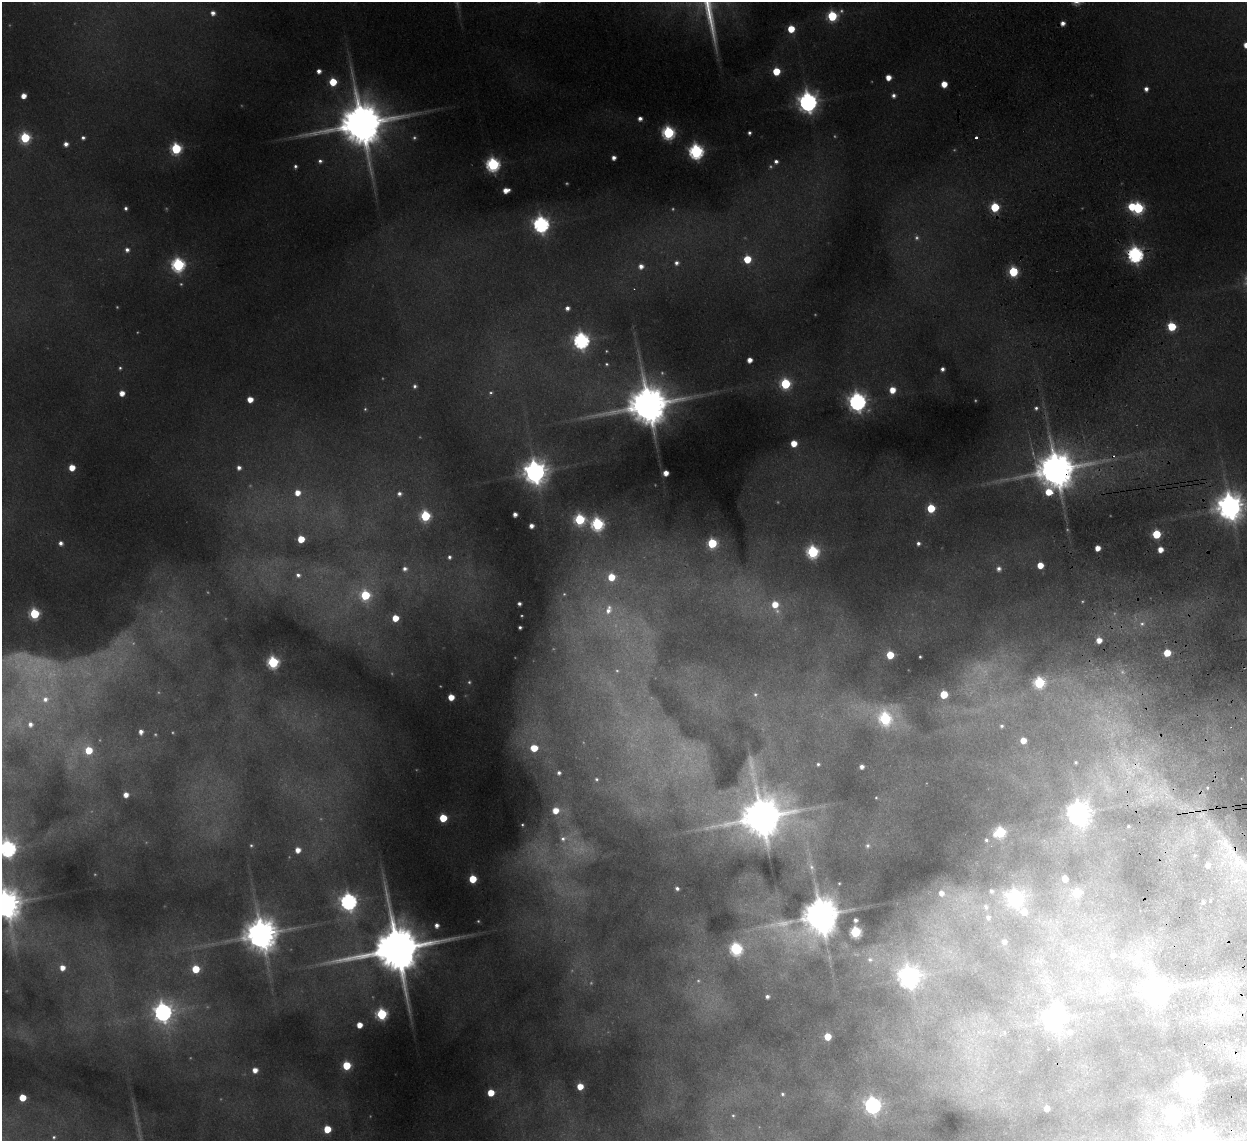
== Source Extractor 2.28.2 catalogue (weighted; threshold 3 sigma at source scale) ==
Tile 6 of 4 x 4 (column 2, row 2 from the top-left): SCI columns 1297-2541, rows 2434-3572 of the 5082 x 4980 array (HDU 1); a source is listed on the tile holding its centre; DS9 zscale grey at full resolution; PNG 1249 x 1143 px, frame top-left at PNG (2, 2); no overlay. Shown black and unused: <1% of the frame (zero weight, under 2 of 3 exposures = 3% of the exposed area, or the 3 px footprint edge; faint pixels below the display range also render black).
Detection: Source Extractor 2.28.2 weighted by HDU 2 'WHT'; one run over the whole footprint, this tile lists its part. Background 0.189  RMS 0.016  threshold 0.0721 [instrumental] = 3 sigma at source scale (4.5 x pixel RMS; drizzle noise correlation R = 1.50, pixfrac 1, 0.05/0.05 arcsec/px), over >= 5 px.
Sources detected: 266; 63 too faint to see at this stretch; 1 inside a brighter object's white glare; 1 cosmic-ray / hot-pixel residue — not listed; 8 inside a brighter listed object's ellipse — not listed separately; the other 193 listed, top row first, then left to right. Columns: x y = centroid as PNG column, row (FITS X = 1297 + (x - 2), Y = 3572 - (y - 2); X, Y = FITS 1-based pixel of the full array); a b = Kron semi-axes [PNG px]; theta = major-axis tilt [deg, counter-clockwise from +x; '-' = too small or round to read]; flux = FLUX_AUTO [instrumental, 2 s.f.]
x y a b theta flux
213 13 6 5 - 11
832 16 8 6 31 160
791 29 6 5 - 51
1246 45 5 5 - 19
319 71 5 4 - 11
776 71 5 5 - 68
888 77 5 5 - 22
333 82 6 5 - 70
944 84 5 5 - 32
1146 89 5 5 - 9.9
893 95 5 5 - 7.8
23 96 5 4 - 20
808 102 8 8 - 1400
640 118 5 5 - 9.9
362 124 16 14 10 11000
668 133 7 6 - 350
749 133 4 4 - 5
25 138 6 6 - 190
83 138 4 4 - 5.3
977 138 3 3 - 22
66 144 4 4 - 11
176 149 6 6 - 220
696 151 7 7 - 550
614 158 4 4 - 11
320 161 6 5 - 6.3
776 161 6 6 - 8.9
493 164 7 6 - 450
295 166 5 4 - 4.7
506 190 6 5 - 22
1132 206 6 5 - 64
995 207 6 5 - 120
126 208 4 4 - 5.1
1138 208 7 6 - 230
541 224 8 7 - 770
127 250 6 6 - 9.5
1135 254 7 7 - 720
747 259 6 6 - 66
676 263 6 6 - 8.2
178 265 7 6 - 410
641 266 6 6 - 13
1013 272 6 5 - 150
567 308 5 4 - 8.5
1172 327 6 5 - 100
581 341 8 7 - 710
750 360 5 5 - 16
606 364 5 5 - 4
120 368 5 4 - 3.4
942 369 4 4 - 7.4
785 384 6 6 - 190
415 386 5 4 - 5.2
892 390 6 6 - 32
122 393 5 5 - 20
491 393 7 6 - 5.3
250 399 5 5 - 28
857 402 8 7 - 1100
648 405 15 12 9 8900
1036 408 6 5 - 5.2
794 443 5 5 - 36
72 468 5 5 - 36
239 468 6 6 - 10
1056 470 14 12 25 7700
535 472 9 9 - 2300
666 473 5 5 - 19
297 493 6 6 - 23
399 494 6 6 - 7.6
1230 507 10 9 - 3300
931 508 6 5 - 87
515 514 4 4 - 12
425 516 6 6 - 190
580 519 7 7 - 210
597 524 7 7 - 350
531 526 4 4 - 13
1156 534 6 5 - 100
301 539 5 5 - 51
61 543 4 4 - 8.9
712 543 6 6 - 120
918 543 4 4 - 6.4
1097 548 5 5 - 22
1160 549 5 5 - 22
813 552 7 6 - 310
449 557 6 6 - 6.8
1040 565 5 5 - 33
405 569 7 7 - 11
999 569 6 6 - 8.5
298 575 7 6 - 8.7
611 577 11 10 - 66
365 595 7 7 - 140
519 604 4 4 - 5.7
775 604 8 7 - 38
608 610 25 16 67 77
34 614 7 6 - 150
395 618 5 5 - 41
1142 624 8 7 - 8.5
520 627 4 3 - 3.8
1099 640 5 5 - 21
1167 653 5 5 - 49
890 655 5 5 - 61
920 657 3 3 - 2.4
273 662 6 6 - 270
41 669 108 51 -6 450
1039 682 6 6 - 210
755 694 6 6 - 4.3
944 694 5 5 - 75
451 697 5 5 - 32
885 718 9 8 - 270
30 724 7 7 - 12
1002 726 5 4 - 3.9
141 732 6 5 - 11
1023 740 5 5 - 24
534 747 19 14 -79 90
88 750 7 6 - 58
1076 762 3 3 - 2.8
818 764 4 3 - 3.3
862 767 4 4 - 9.2
559 773 7 7 - 9
596 779 5 5 - 3.6
126 795 5 5 - 17
876 798 3 2 - 1.6
556 810 10 8 8 38
1079 813 8 8 - 2200
761 817 16 14 15 7500
443 818 5 5 - 79
1128 826 3 2 - 1.5
1000 832 7 6 - 190
565 838 28 15 9 53
986 840 6 6 - 5.2
251 845 5 4 - 3
868 846 9 9 - 9.1
8 849 8 7 - 700
298 850 5 5 - 19
1234 862 147 48 -53 610
811 867 24 8 -75 21
473 879 5 5 - 71
1065 879 5 5 - 25
839 883 4 4 - 2.1
677 888 4 3 - 4.9
991 891 6 5 - 5.4
941 893 11 9 -29 22
1076 893 7 6 - 92
1015 898 8 8 - 590
349 902 8 7 - 860
1203 902 7 5 83 5.7
6 904 9 9 - 4000
986 907 9 7 -74 8.2
1024 912 9 8 - 27
820 915 15 12 30 6800
988 917 8 7 - 7.9
856 920 5 4 - 7.7
1057 922 7 4 -19 5
437 925 4 4 - 9.7
855 932 6 6 - 230
261 934 11 10 - 5400
1004 942 6 5 - 8.4
397 949 18 14 10 14000
736 949 7 6 - 320
1138 954 21 16 -72 44
1113 955 8 8 - 13
870 959 11 9 -4 14
1037 960 14 6 1 10
1086 964 35 21 -78 100
62 968 6 6 - 21
196 969 5 5 - 72
909 977 8 8 - 1800
1047 982 20 8 9 19
1241 984 7 4 20 5.7
1106 986 33 24 -66 82
1215 988 35 9 -84 43
1233 989 18 6 -61 21
1155 990 10 9 - 1900
767 997 4 4 - 6
163 1012 9 9 - 1200
382 1014 6 6 - 230
1223 1016 22 15 51 53
1054 1019 8 8 - 1500
359 1025 5 5 - 26
1070 1032 8 8 - 13
1004 1033 7 4 -90 3.2
828 1037 5 5 - 50
1237 1039 5 4 - 3
978 1058 7 4 70 5.2
347 1065 5 5 - 99
255 1070 5 5 - 19
580 1086 5 5 - 35
1191 1086 8 8 - 1600
491 1093 5 5 - 48
782 1094 4 4 - 3.6
22 1097 5 5 - 51
873 1105 8 7 - 750
1047 1108 5 4 - 19
733 1115 4 3 - 2.3
1173 1115 7 7 - 450
327 1129 5 5 - 60
54 1137 5 5 - 4
Overlapping masked pixels (flux is a lower limit): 4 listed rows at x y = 1135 254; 1056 470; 1230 507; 1234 862
Isophote crosses this tile's border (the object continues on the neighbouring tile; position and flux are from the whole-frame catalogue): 6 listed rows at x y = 1246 45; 1230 507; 41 669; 8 849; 1234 862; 6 904